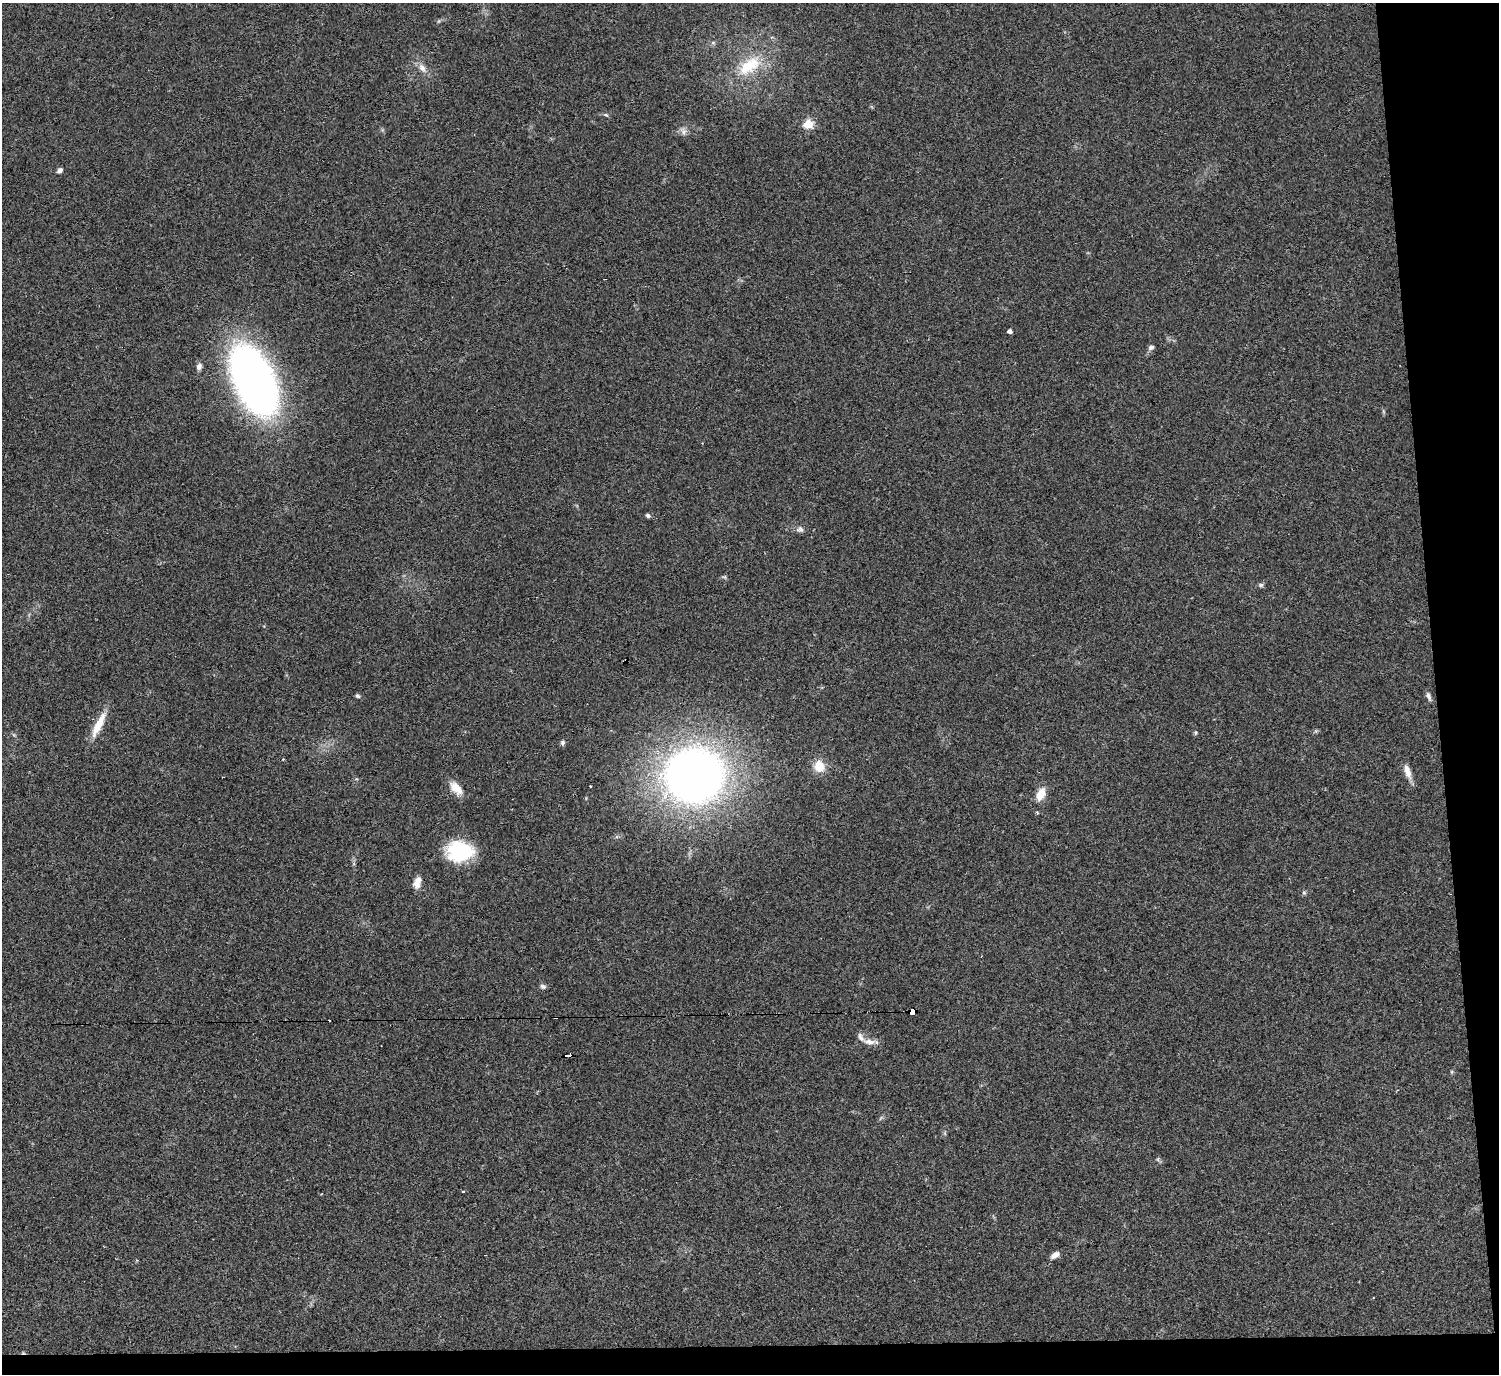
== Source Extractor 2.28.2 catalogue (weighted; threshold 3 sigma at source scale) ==
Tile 9 of 3 x 3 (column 3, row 3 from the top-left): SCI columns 2998-4494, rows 230-1601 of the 4494 x 4475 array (HDU 1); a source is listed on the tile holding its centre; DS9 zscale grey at full resolution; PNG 1501 x 1376 px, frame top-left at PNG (2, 3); no overlay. Shown black and unused: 6% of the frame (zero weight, under 2 of 3 exposures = <1% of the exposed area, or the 3 px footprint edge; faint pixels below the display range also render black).
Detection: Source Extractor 2.28.2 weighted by HDU 2 'WHT'; one run over the whole footprint, this tile lists its part. Background 0.0551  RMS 0.0067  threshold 0.0302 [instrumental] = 3 sigma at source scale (4.5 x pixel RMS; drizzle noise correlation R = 1.50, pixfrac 1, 0.05/0.05 arcsec/px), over >= 5 px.
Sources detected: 41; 4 cosmic-ray / hot-pixel residue — not listed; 1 inside a brighter listed object's ellipse — not listed separately; the other 36 listed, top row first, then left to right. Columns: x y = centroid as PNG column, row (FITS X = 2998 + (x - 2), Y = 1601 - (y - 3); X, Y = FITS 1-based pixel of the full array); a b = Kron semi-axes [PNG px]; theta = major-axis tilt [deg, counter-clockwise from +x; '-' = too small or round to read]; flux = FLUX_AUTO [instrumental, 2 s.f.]
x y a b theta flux
749 66 39 19 36 30
422 68 14 8 -53 4.8
606 115 7 4 -43 0.98
808 124 6 6 - 24
683 131 9 8 - 2.9
60 170 7 5 40 2.1
1009 331 5 5 - 1.7
1151 347 8 5 25 1.7
199 366 8 6 81 2.8
254 380 55 28 -66 450
648 515 6 5 - 1.5
800 529 10 8 -6 2.6
724 577 6 5 - 1
1261 585 7 5 1 1.3
358 696 7 5 -31 1.2
1429 696 10 6 -70 2.3
99 724 35 9 64 13
1195 733 7 3 90 0.89
562 743 6 6 - 1.4
283 759 3 3 - 0.49
819 766 17 15 -69 9.8
1407 771 19 8 -71 6
694 775 53 49 7 460
456 788 19 10 -47 8.2
1041 794 15 9 67 9.1
1037 813 4 4 - 0.77
460 851 27 20 -2 46
417 882 14 8 74 5.6
1304 893 6 5 - 1.1
543 986 8 6 -22 1.6
913 1012 6 4 8 200
556 1017 3 3 - 2.2
869 1042 18 7 -3 4.8
568 1056 8 3 -4 29
463 1191 3 3 - 0.7
1055 1255 11 6 35 3.7
Overlapping masked pixels (flux is a lower limit): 3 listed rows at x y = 913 1012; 556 1017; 568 1056